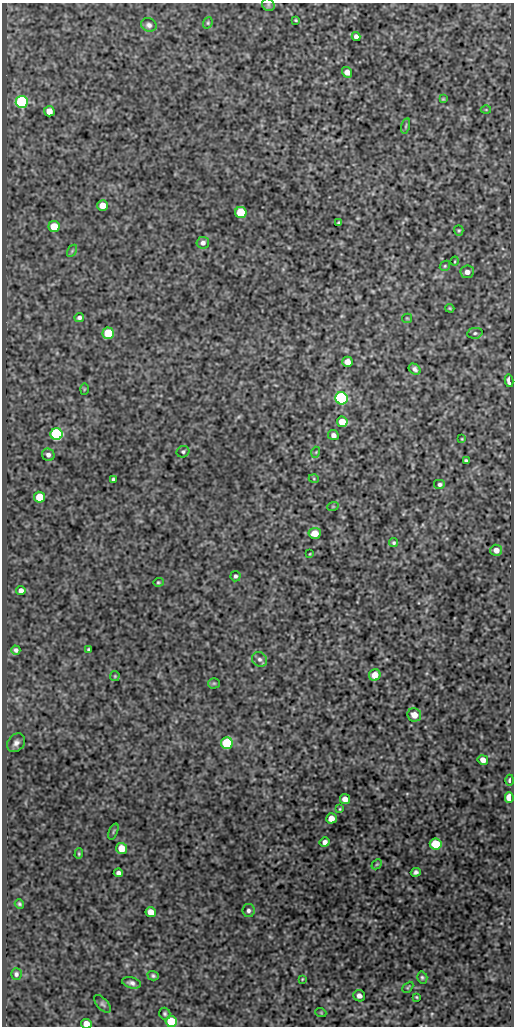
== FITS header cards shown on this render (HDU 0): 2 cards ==
NAXIS1  =                  512
NAXIS2  =                 1024

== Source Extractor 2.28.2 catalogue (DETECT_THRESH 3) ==
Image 512 x 1024 px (HDU 0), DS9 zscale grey, 1 PNG px = 1 image px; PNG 516 x 1028 px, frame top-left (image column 1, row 1024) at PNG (2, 3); each listed source drawn as its Kron ellipse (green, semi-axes under 4 px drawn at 4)
Background 108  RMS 0.6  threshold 1.81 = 3 sigma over >= 5 px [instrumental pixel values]
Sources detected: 90; all 90 listed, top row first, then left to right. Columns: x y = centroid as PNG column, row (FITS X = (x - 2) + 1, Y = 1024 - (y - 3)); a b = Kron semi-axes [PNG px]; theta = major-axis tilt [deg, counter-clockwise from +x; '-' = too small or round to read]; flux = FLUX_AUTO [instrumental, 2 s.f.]
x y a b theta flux
268 5 7 5 -47 81
296 20 3 2 - 41
208 23 6 4 70 53
149 25 8 6 -24 130
356 36 4 4 - 150
347 72 5 5 - 280
443 99 4 4 - 47
22 102 6 6 - 5400
486 110 5 3 - 33
49 111 5 5 - 360
406 126 8 3 77 54
103 205 5 5 - 460
241 212 6 5 - 1400
339 223 4 3 - 60
54 226 5 5 - 930
459 230 5 4 - 54
203 243 6 6 - 140
72 251 6 4 56 63
455 261 5 3 - 35
445 266 5 4 - 55
467 272 7 6 - 190
450 308 5 3 - 47
79 318 5 4 - 110
407 318 5 4 - 42
108 333 6 5 - 1700
475 333 8 5 10 78
347 362 5 5 - 340
415 369 6 5 - 120
509 381 6 3 -78 320
84 389 6 3 88 38
341 398 6 6 - 8100
342 422 5 5 - 710
57 434 6 6 - 6900
333 435 5 5 - 170
462 439 3 3 - 33
183 452 6 5 - 84
316 452 5 3 - 37
48 455 6 6 - 150
466 460 4 3 - 64
113 479 4 3 - 70
314 479 5 3 - 35
440 484 6 5 - 100
40 497 5 5 - 990
333 506 6 3 19 43
315 533 6 5 - 580
394 543 4 4 - 63
496 550 6 5 - 260
310 554 4 2 - 29
235 576 5 5 - 92
158 582 5 4 - 48
21 590 4 4 - 170
16 650 4 4 - 97
89 650 3 3 - 63
260 659 8 7 - 150
375 675 6 5 - 470
115 676 5 4 - 46
214 683 5 5 - 56
414 715 7 6 - 360
16 743 10 8 50 190
227 743 6 6 - 2800
483 760 5 4 - 250
510 780 5 4 - 110
509 797 5 4 - 780
345 799 5 5 - 320
340 809 4 4 - 39
331 818 5 5 - 400
113 831 8 2 69 49
325 842 5 4 - 150
436 844 6 5 - 1600
122 848 5 5 - 700
79 854 5 4 - 51
377 864 6 4 43 57
416 872 5 4 - 110
118 873 5 4 - 140
19 904 5 4 - 63
248 910 6 6 - 120
151 912 5 5 - 540
16 974 6 5 - 90
153 976 6 4 -18 84
422 977 6 5 - 71
302 979 4 3 - 34
131 983 9 5 -15 140
408 987 6 3 45 46
359 996 6 5 - 170
416 997 3 2 - 35
102 1004 11 5 -48 100
321 1013 5 3 - 35
165 1014 6 5 - 73
171 1022 5 5 - 2100
86 1024 5 5 - 430
At the frame edge (FLAGS 8, measured only in part): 2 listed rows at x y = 171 1022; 86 1024